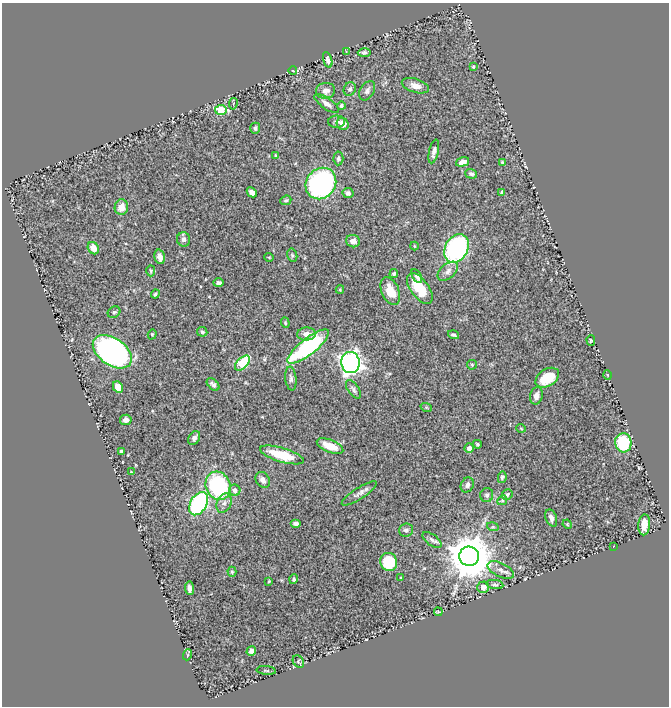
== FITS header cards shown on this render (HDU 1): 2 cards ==
NAXIS1  =                  667
NAXIS2  =                  704

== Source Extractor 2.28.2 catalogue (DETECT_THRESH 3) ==
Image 667 x 704 px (HDU 1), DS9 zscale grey, 1 PNG px = 1 image px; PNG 671 x 708 px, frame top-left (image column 1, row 704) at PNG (2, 3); each listed source drawn as its Kron ellipse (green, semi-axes under 4 px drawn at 4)
Background 0.411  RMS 0.02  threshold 0.0611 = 3 sigma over >= 5 px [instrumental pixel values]
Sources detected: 109; all 109 listed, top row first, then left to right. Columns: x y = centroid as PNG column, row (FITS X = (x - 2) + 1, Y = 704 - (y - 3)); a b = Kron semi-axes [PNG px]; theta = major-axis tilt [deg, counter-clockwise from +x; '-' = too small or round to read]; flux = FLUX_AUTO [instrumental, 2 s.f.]
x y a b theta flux
346 52 3 3 - 0.91
364 53 6 4 -1 3.5
328 60 8 4 -72 5
473 67 4 3 - 1.5
293 71 4 2 - 0.9
415 86 14 7 -17 9.8
350 89 7 6 - 3.3
326 91 10 8 12 9.1
367 91 10 7 58 5.2
327 103 14 5 -35 7.5
233 104 6 4 81 1.9
341 106 4 4 - 2.2
221 110 6 5 - 67
336 122 8 6 0 4.8
343 124 6 5 - 8.9
255 128 5 5 - 2.6
434 152 12 4 78 6.1
276 156 4 3 - 2.1
338 158 7 5 85 3.2
463 162 7 4 17 7
502 162 4 3 - 1.7
471 174 6 4 -17 3.2
321 183 16 14 51 320
252 192 5 4 - 7.1
502 192 4 3 - 1.9
348 193 5 5 - 3.7
286 200 5 4 - 2.4
121 207 8 7 - 13
184 239 7 6 - 5.6
353 241 7 6 - 7.9
414 246 4 3 - 1.1
93 248 6 5 - 11
456 248 15 11 60 260
292 255 6 5 - 2.3
159 257 7 5 -77 8.3
269 257 5 3 - 1
151 271 5 4 - 1.8
448 271 12 7 41 7.1
394 273 4 4 - 2.5
417 276 8 4 -58 3.4
218 283 5 4 - 3.6
420 288 18 9 -54 39
340 290 4 4 - 1.5
390 291 15 8 -67 22
155 294 4 3 - 2.1
114 312 7 5 30 2.8
285 323 5 4 - 1.8
202 332 5 5 - 2.5
152 334 5 4 - 1.4
306 334 9 6 5 9.6
454 335 5 3 - 2.8
591 340 5 4 - 1.6
308 346 26 8 39 190
112 352 22 13 -35 480
350 362 10 9 - 730
242 363 9 5 45 86
472 365 5 4 - 1.6
607 375 5 3 - 1.1
547 378 13 8 32 36
291 379 12 5 -84 4.4
213 384 7 4 -43 4.1
118 387 6 5 - 17
353 389 10 5 -56 4.4
536 396 9 6 77 9.5
426 407 6 3 -19 1.5
126 420 6 5 - 6.4
521 428 5 3 - 1.1
194 438 7 5 59 5.2
623 443 9 8 - 64
477 444 4 4 - 2.1
330 446 14 6 -21 24
469 448 4 4 - 6.9
121 451 4 3 - 3.1
282 455 23 7 -16 43
132 472 3 3 - 1.2
502 477 6 4 78 2.3
263 480 8 6 -55 5.9
467 485 8 6 63 4.8
218 486 14 12 -65 150
235 490 6 5 - 7.6
359 493 20 5 33 6.9
487 495 7 6 - 4.2
507 495 5 5 - 2.4
502 500 5 4 - 2
224 503 10 7 66 6.6
198 504 12 8 60 260
551 518 9 5 -70 5.6
296 524 5 4 - 4.3
567 524 5 3 - 1.2
644 525 10 6 86 21
493 527 6 4 -17 1.7
406 530 7 6 - 4.7
432 540 11 5 -37 4.6
613 547 2 2 - 0.97
469 556 10 9 - 5700
389 562 9 8 - 56
501 570 14 7 -26 7.3
232 572 5 4 - 2.2
401 578 3 3 - 1.5
294 579 5 4 - 2.8
269 581 3 2 - 1.1
495 584 8 4 -10 2.7
483 587 6 5 - 6
189 588 7 3 -84 4.6
438 612 4 2 - 1.5
251 651 5 4 - 6.1
187 655 5 3 - 1.2
298 661 7 5 -55 2
266 670 9 3 -6 1.6